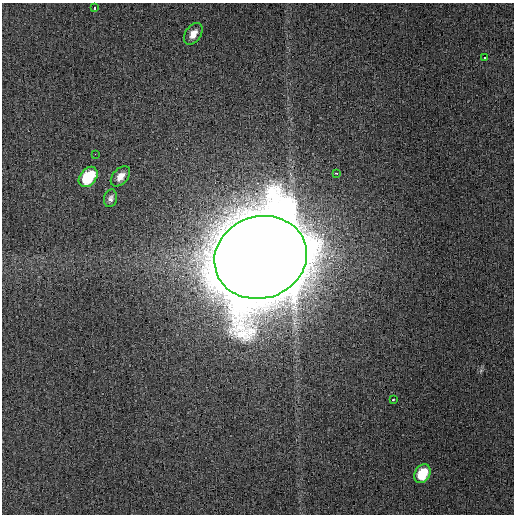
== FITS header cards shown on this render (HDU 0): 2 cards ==
NAXIS1  =                  512
NAXIS2  =                  512

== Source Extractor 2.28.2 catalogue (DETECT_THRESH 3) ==
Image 512 x 512 px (HDU 0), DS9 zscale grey, 1 PNG px = 1 image px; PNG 516 x 516 px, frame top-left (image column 1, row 512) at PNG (2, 3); each listed source drawn as its Kron ellipse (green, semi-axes under 4 px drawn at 4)
Background 0.00123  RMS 0.0029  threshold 0.00884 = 3 sigma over >= 5 px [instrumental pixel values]
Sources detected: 11; all 11 listed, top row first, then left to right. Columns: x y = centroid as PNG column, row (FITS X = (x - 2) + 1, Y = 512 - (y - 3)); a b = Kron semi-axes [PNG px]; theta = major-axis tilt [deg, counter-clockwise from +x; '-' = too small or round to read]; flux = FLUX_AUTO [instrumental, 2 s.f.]
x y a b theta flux
95 8 3 3 - 3.6
193 34 12 8 56 1.8
485 58 3 3 - 1.6
95 154 2 2 - 0.4
336 173 4 2 - 0.88
120 176 12 7 48 1.6
88 177 11 8 51 11
110 198 9 6 79 0.72
261 257 47 41 18 8100
393 400 3 2 - 1.1
422 474 10 7 61 6